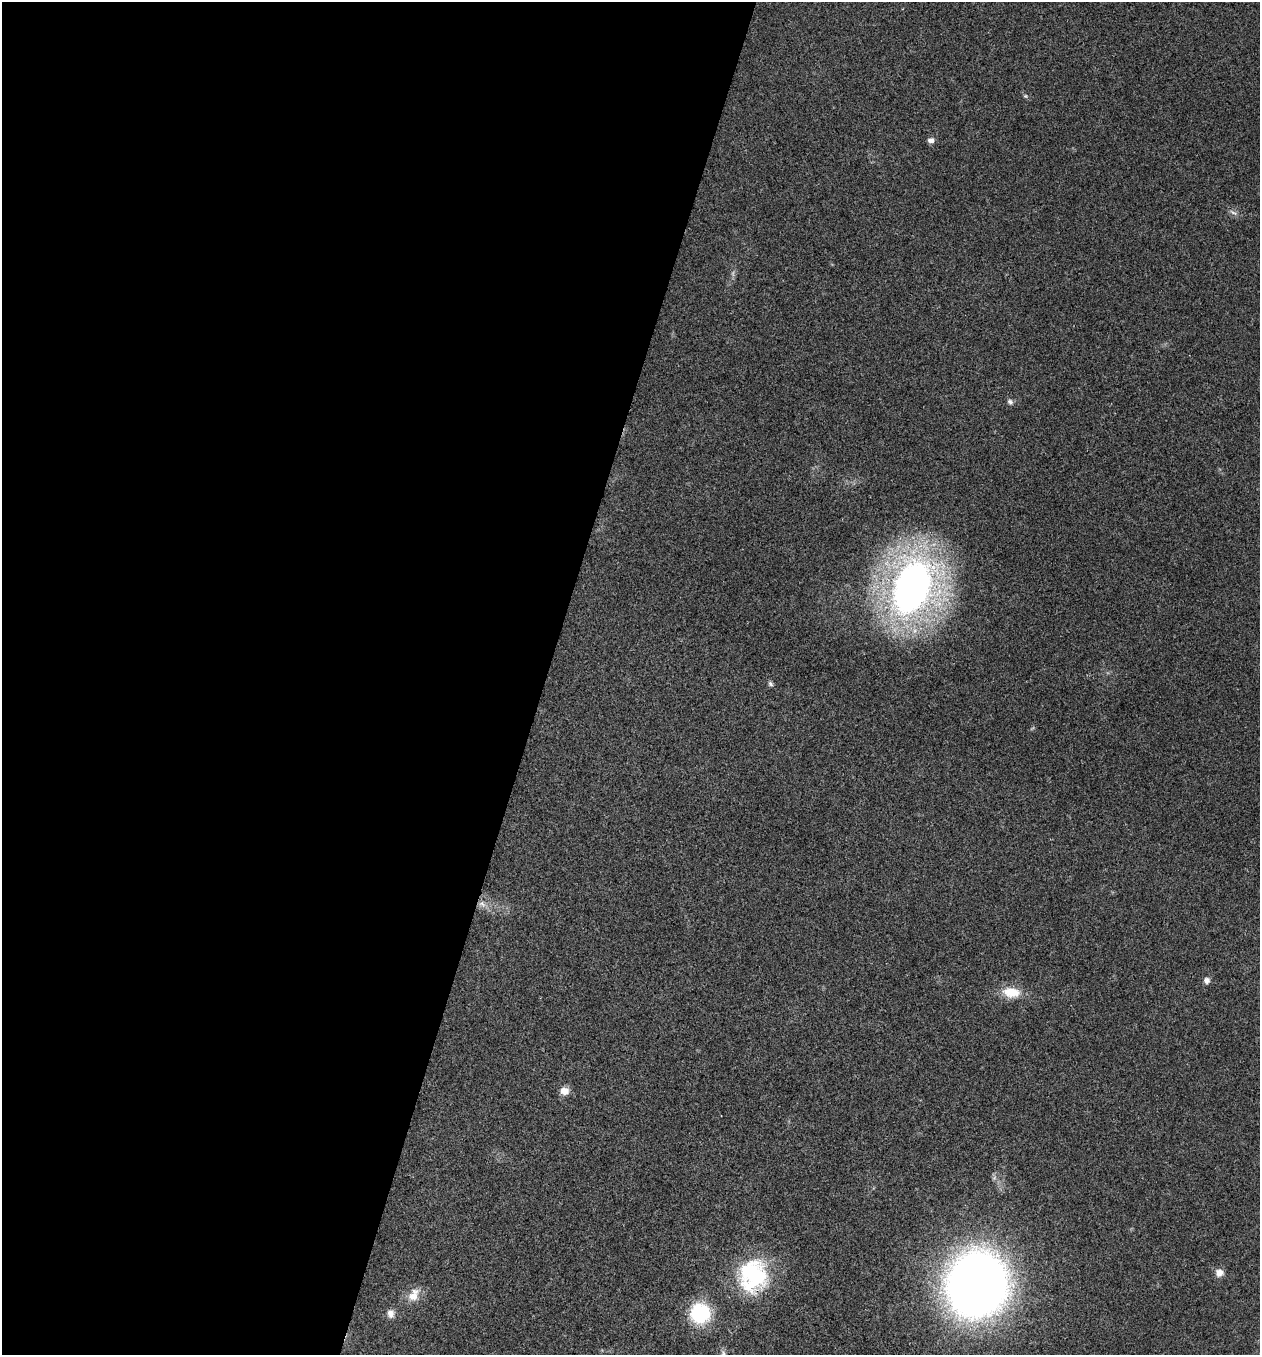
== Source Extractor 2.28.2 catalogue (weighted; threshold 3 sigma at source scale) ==
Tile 5 of 4 x 4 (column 1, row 2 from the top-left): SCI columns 267-1524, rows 2708-4060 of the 5432 x 5418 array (HDU 1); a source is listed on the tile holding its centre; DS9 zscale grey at full resolution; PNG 1262 x 1357 px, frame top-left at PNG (2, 2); no overlay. Shown black and unused: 43% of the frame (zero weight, under 3 of 4 exposures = <1% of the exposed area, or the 3 px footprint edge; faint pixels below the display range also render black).
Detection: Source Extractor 2.28.2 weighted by HDU 2 'WHT'; one run over the whole footprint, this tile lists its part. Background 0.0221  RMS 0.0041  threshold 0.0183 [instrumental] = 3 sigma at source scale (4.5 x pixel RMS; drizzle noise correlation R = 1.50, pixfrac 1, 0.05/0.05 arcsec/px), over >= 5 px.
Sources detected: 16; all 16 listed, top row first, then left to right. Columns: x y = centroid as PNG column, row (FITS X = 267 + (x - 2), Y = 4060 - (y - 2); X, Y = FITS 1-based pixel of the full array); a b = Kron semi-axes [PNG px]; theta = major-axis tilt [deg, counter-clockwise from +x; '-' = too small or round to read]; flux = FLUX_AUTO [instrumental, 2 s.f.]
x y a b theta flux
1025 96 5 5 - 0.54
931 140 8 6 -5 1.7
1233 213 12 4 -28 1.3
1010 402 8 6 -28 1.1
912 587 56 36 68 220
770 684 8 5 -51 0.9
482 904 11 7 -28 2.2
1207 980 7 7 - 1.6
1011 992 21 12 -6 8.5
564 1091 10 9 - 3.4
1219 1273 9 8 - 2.9
753 1275 39 33 77 38
977 1284 47 43 73 410
413 1295 18 11 61 5
700 1313 18 18 - 28
391 1314 11 9 -76 2.3
Overlapping masked pixels (flux is a lower limit): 1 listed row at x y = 753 1275